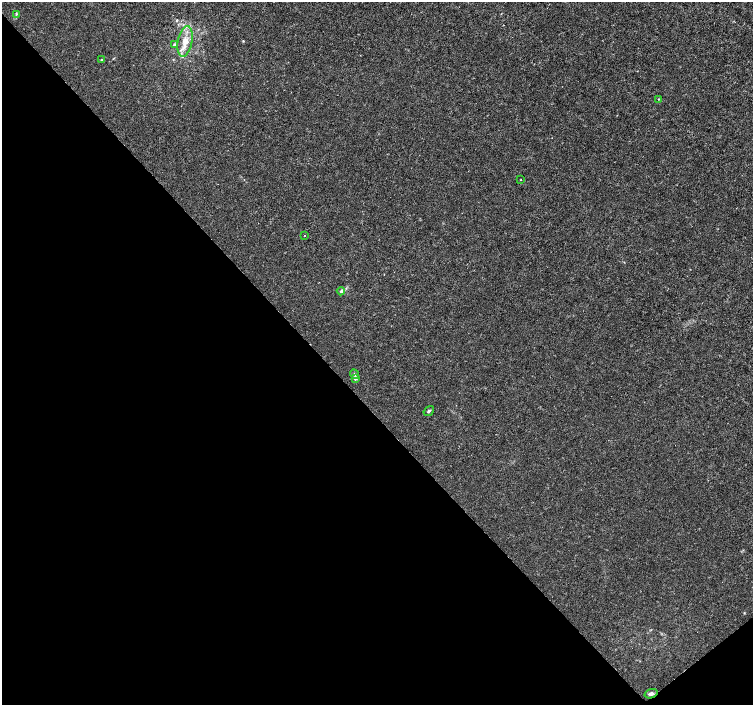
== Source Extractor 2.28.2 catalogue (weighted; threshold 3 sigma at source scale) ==
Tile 14 of 4 x 4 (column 2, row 4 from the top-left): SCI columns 1508-3009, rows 211-1615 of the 6012 x 5974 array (HDU 1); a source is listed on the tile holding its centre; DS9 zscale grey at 2 x 2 block average (1 PNG px = mean of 2 x 2 image px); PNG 755 x 707 px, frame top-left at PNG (2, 2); each listed source drawn as its Kron ellipse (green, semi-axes under 4 px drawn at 4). Shown black and unused: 43% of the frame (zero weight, under 3 of 4 exposures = <1% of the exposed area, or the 3 px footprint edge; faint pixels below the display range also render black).
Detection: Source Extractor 2.28.2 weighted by HDU 2 'WHT'; one run over the whole footprint, this tile lists its part. Background 0.00115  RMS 0.0013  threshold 0.00601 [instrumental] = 3 sigma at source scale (4.5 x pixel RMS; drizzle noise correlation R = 1.50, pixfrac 1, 0.0396/0.0396 arcsec/px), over >= 5 px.
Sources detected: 12; all 12 listed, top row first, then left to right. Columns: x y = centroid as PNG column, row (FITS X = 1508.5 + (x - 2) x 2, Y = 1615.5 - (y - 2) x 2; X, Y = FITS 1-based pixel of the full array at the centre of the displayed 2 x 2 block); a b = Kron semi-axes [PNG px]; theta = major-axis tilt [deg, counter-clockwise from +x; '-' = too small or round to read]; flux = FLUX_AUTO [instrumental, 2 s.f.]
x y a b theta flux
16 14 4 3 - 0.37
185 41 15 7 79 3.9
174 45 4 4 - 0.45
102 60 2 2 - 0.43
658 99 3 2 - 0.19
521 179 2 2 - 0.16
304 235 2 2 - 0.16
341 291 4 4 - 0.5
355 374 5 4 - 0.48
355 379 3 3 - 0.53
429 411 6 3 36 0.55
651 694 6 4 19 0.9
Overlapping masked pixels (flux is a lower limit): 1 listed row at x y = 651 694
Diffuse or blended objects may show on this block-average render without a row.